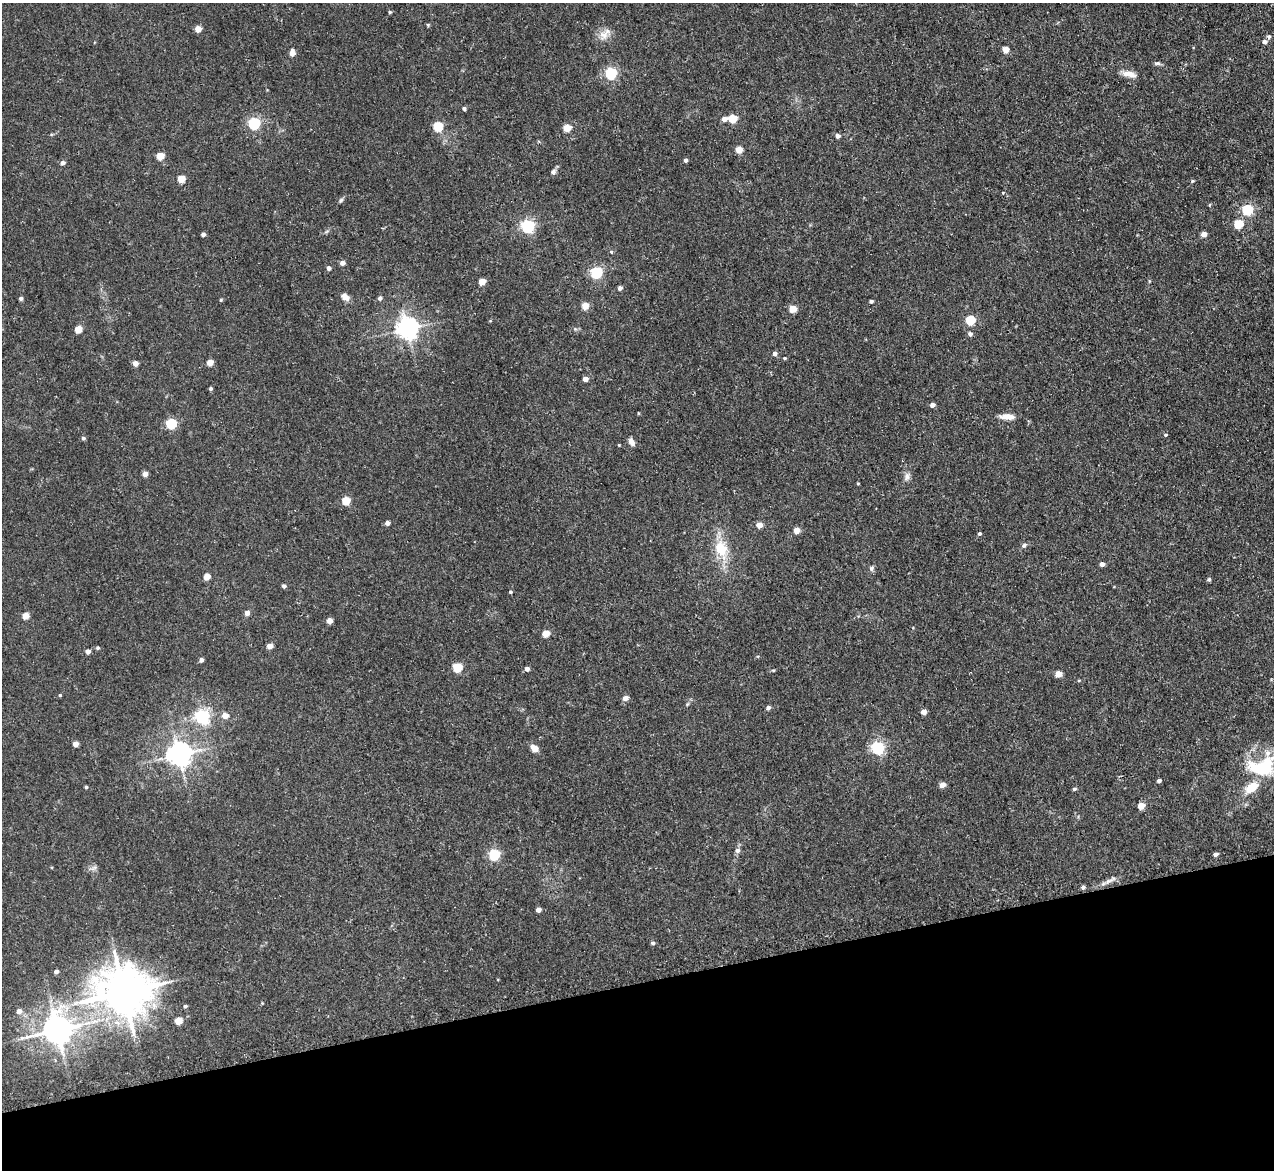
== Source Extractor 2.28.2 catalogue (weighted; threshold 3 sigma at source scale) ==
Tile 14 of 4 x 4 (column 2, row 4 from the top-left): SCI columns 1279-2550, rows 135-1302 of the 5154 x 5095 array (HDU 1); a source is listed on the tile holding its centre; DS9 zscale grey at full resolution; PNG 1276 x 1172 px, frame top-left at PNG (2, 3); no overlay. Shown black and unused: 16% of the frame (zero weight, under 3 of 5 exposures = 3% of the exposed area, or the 3 px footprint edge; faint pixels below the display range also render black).
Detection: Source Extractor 2.28.2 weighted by HDU 2 'WHT'; one run over the whole footprint, this tile lists its part. Background 0.0273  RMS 0.005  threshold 0.0226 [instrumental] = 3 sigma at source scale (4.5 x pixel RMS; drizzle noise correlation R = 1.50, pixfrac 1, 0.05/0.05 arcsec/px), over >= 5 px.
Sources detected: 121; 2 inside a brighter listed object's ellipse — not listed separately; the other 119 listed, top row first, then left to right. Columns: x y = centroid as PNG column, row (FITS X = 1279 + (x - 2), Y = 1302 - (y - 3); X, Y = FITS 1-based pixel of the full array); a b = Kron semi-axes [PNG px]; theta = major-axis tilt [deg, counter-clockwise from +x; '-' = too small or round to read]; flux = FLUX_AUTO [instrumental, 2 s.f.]
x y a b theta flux
390 12 4 4 - 0.61
428 24 5 3 - 0.56
198 29 4 4 - 7.4
603 35 13 12 - 4.6
1269 37 5 5 - 1.1
1265 42 6 5 - 1.6
1006 49 4 4 - 7.8
292 53 6 4 86 5.8
1157 63 8 5 -8 1.2
611 73 5 5 - 63
1128 74 18 7 -10 4.5
464 108 4 4 - 0.94
732 118 5 4 - 17
724 119 5 4 - 2.7
254 123 5 5 - 71
438 126 5 5 - 29
567 128 5 4 - 12
837 136 4 4 - 2.5
739 150 4 4 - 9.2
160 156 5 4 - 12
686 160 4 3 - 1.7
62 163 5 4 - 2.3
553 172 7 6 - 1.4
181 179 5 4 - 12
1192 181 4 4 - 0.58
341 200 6 5 - 0.94
1247 210 5 5 - 42
1238 224 5 5 - 23
528 226 6 5 - 91
203 234 4 4 - 1.6
1204 234 4 4 - 4.4
611 252 4 4 - 0.61
342 263 4 4 - 2.9
328 268 4 4 - 1.9
596 272 6 5 - 60
482 282 5 4 - 9.4
620 288 4 4 - 1.7
345 297 11 7 -41 2.7
380 298 5 4 - 1.4
21 299 4 4 - 1.2
221 300 4 4 - 0.6
871 301 4 3 - 1.1
585 306 5 4 - 9.2
792 309 5 4 - 11
970 320 5 5 - 26
78 329 5 4 - 11
407 329 7 7 - 330
970 334 5 5 - 1.6
775 353 4 4 - 2.4
785 358 4 3 - 0.62
210 362 4 4 - 6.8
135 363 4 4 - 3.7
585 379 4 4 - 3.5
210 389 4 4 - 0.88
932 405 4 4 - 2.8
1007 417 15 6 -4 5
171 423 5 5 - 37
1165 435 5 4 - 0.64
83 438 5 4 - 1.1
632 442 10 6 -61 2.3
619 445 3 3 - 0.38
145 474 4 4 - 3.9
907 476 12 7 73 2.2
858 483 4 3 - 0.46
346 501 5 5 - 15
387 523 4 4 - 2.9
759 525 4 4 - 6
796 530 4 4 - 7
979 534 5 4 - 0.84
1024 545 7 5 57 1.1
721 549 19 14 -69 13
1102 564 4 4 - 2.7
871 568 7 6 - 1.2
207 577 4 4 - 7.9
1209 579 5 4 - 0.89
284 586 4 4 - 1.4
510 592 4 3 - 0.74
247 613 4 4 - 3
25 616 5 4 - 7.1
330 621 4 4 - 4.8
546 633 5 4 - 9.5
269 646 4 4 - 5.3
97 648 4 4 - 0.77
88 651 4 4 - 2.4
201 660 4 4 - 1.9
457 667 5 5 - 23
527 669 4 4 - 2.7
773 670 5 3 - 0.51
1058 674 5 4 - 7.4
60 695 4 4 - 0.58
625 698 5 4 - 3.7
768 707 5 4 - 1.7
923 712 4 4 - 3.8
225 716 5 5 - 5.3
202 717 6 6 - 130
75 744 4 4 - 4.5
534 748 7 5 -30 4.8
878 748 6 5 - 94
179 754 7 7 - 460
1261 767 36 21 5 31
1159 781 4 3 - 1.7
942 785 4 4 - 5.7
86 787 3 3 - 0.71
1074 789 5 4 - 0.92
1141 806 5 4 - 8.7
737 850 7 7 - 1.5
494 854 5 5 - 50
1215 854 4 3 - 1.9
1108 881 6 5 - 1.4
1083 887 4 4 - 1.3
538 910 4 4 - 3.2
653 943 4 4 - 1.1
56 972 5 4 - 1.9
124 992 15 13 1 2000
185 1006 5 4 - 0.89
19 1011 5 5 - 3
179 1021 5 4 - 9.7
57 1030 9 8 - 800
22 1038 6 5 - 1.1